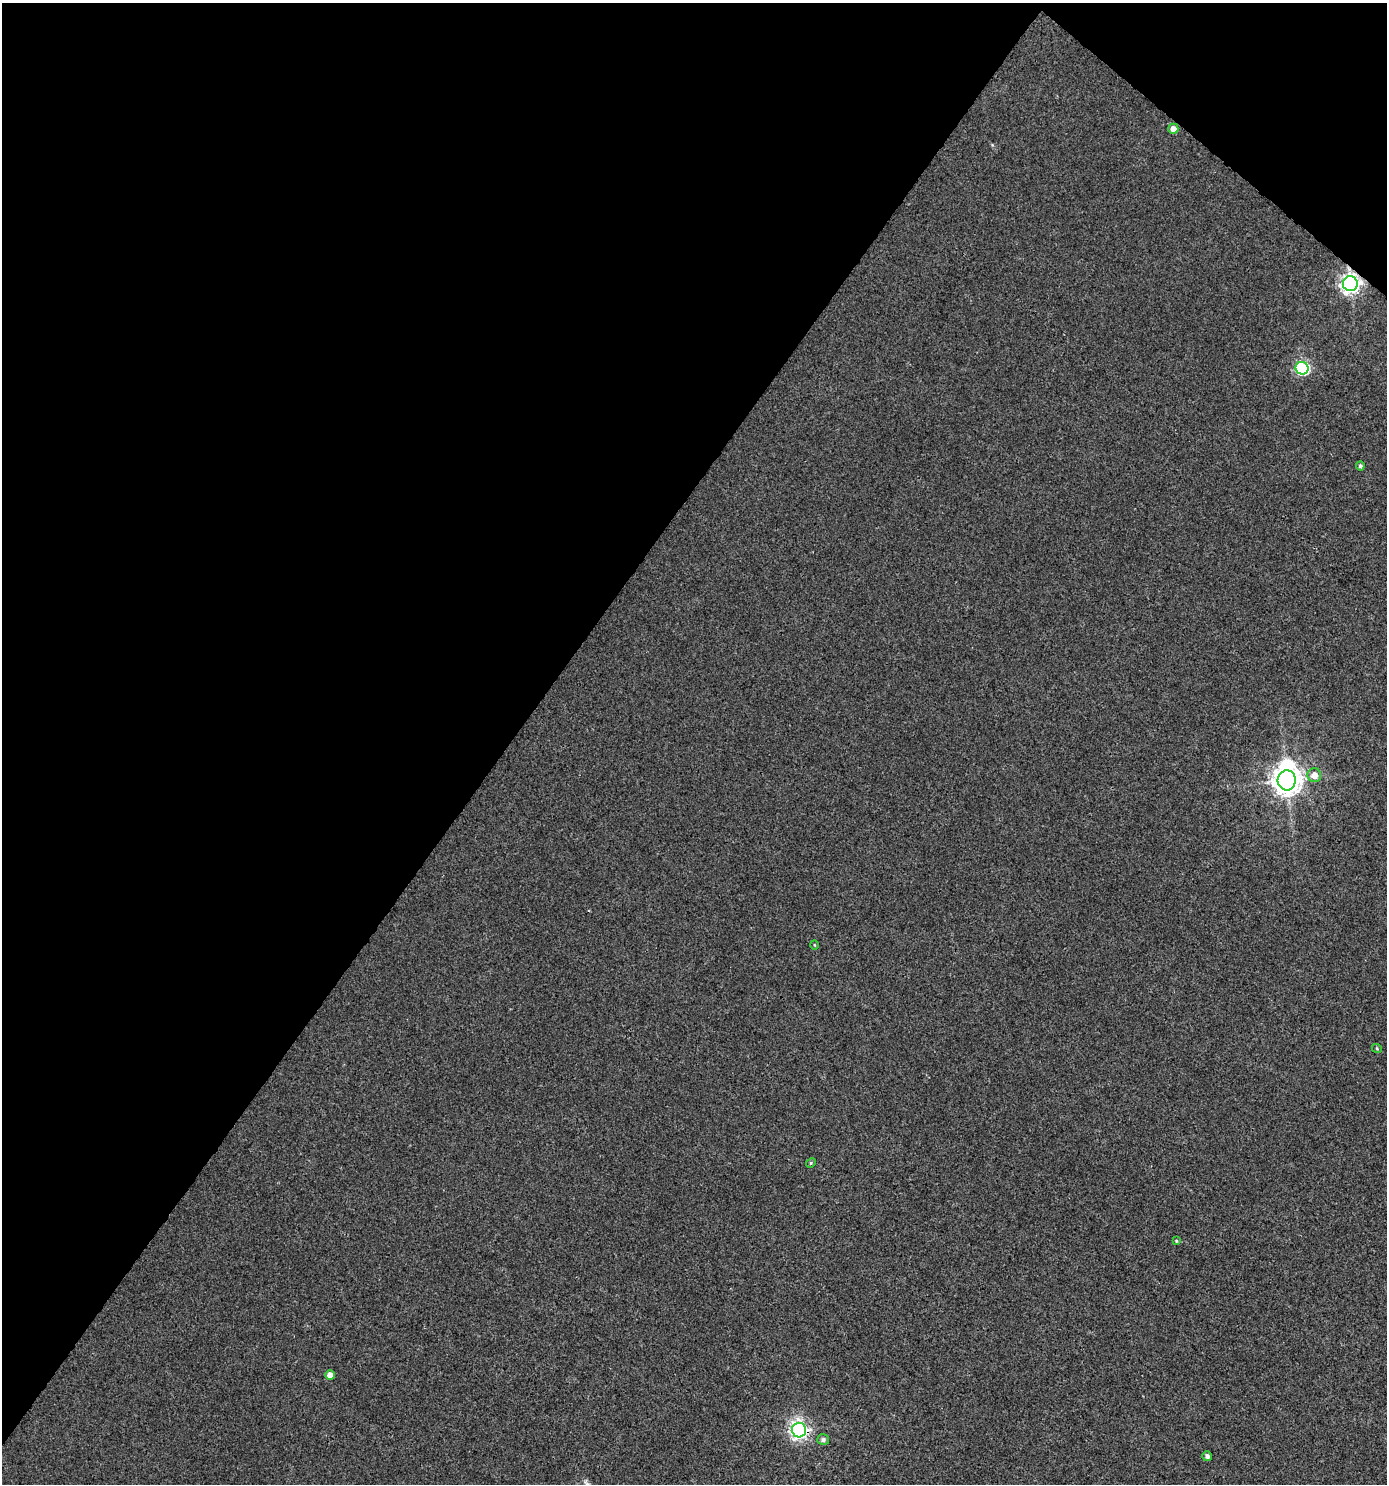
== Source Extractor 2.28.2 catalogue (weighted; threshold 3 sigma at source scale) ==
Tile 2 of 4 x 4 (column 2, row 1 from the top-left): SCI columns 1611-2995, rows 4493-5974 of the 6058 x 6012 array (HDU 1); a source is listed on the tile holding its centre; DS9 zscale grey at full resolution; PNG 1389 x 1486 px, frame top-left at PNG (2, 3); each listed source drawn as its Kron ellipse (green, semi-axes under 4 px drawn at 4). Shown black and unused: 39% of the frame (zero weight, under 3 of 4 exposures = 5% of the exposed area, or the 3 px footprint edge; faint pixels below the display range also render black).
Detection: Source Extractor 2.28.2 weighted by HDU 2 'WHT'; one run over the whole footprint, this tile lists its part. Background 0.00357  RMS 0.004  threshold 0.0181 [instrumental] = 3 sigma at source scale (4.5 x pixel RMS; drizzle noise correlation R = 1.50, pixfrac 1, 0.0396/0.0396 arcsec/px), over >= 5 px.
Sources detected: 14; all 14 listed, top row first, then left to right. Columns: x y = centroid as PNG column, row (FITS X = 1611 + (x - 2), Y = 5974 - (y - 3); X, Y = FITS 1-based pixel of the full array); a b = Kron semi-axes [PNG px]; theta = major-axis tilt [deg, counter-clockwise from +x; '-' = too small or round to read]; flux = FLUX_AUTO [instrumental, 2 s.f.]
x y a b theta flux
1173 129 5 5 - 3.3
1350 284 7 7 - 190
1302 368 6 6 - 56
1360 466 4 4 - 0.9
1314 775 7 7 - 3.5
1287 780 10 9 - 550
814 945 4 3 - 0.33
1377 1049 5 3 - 0.34
811 1163 5 4 - 0.48
1176 1241 4 3 - 0.39
330 1375 5 4 - 3.5
799 1430 7 7 - 150
823 1440 6 5 - 1.2
1207 1456 5 4 - 1.4
Overlapping masked pixels (flux is a lower limit): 2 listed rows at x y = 1350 284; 799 1430